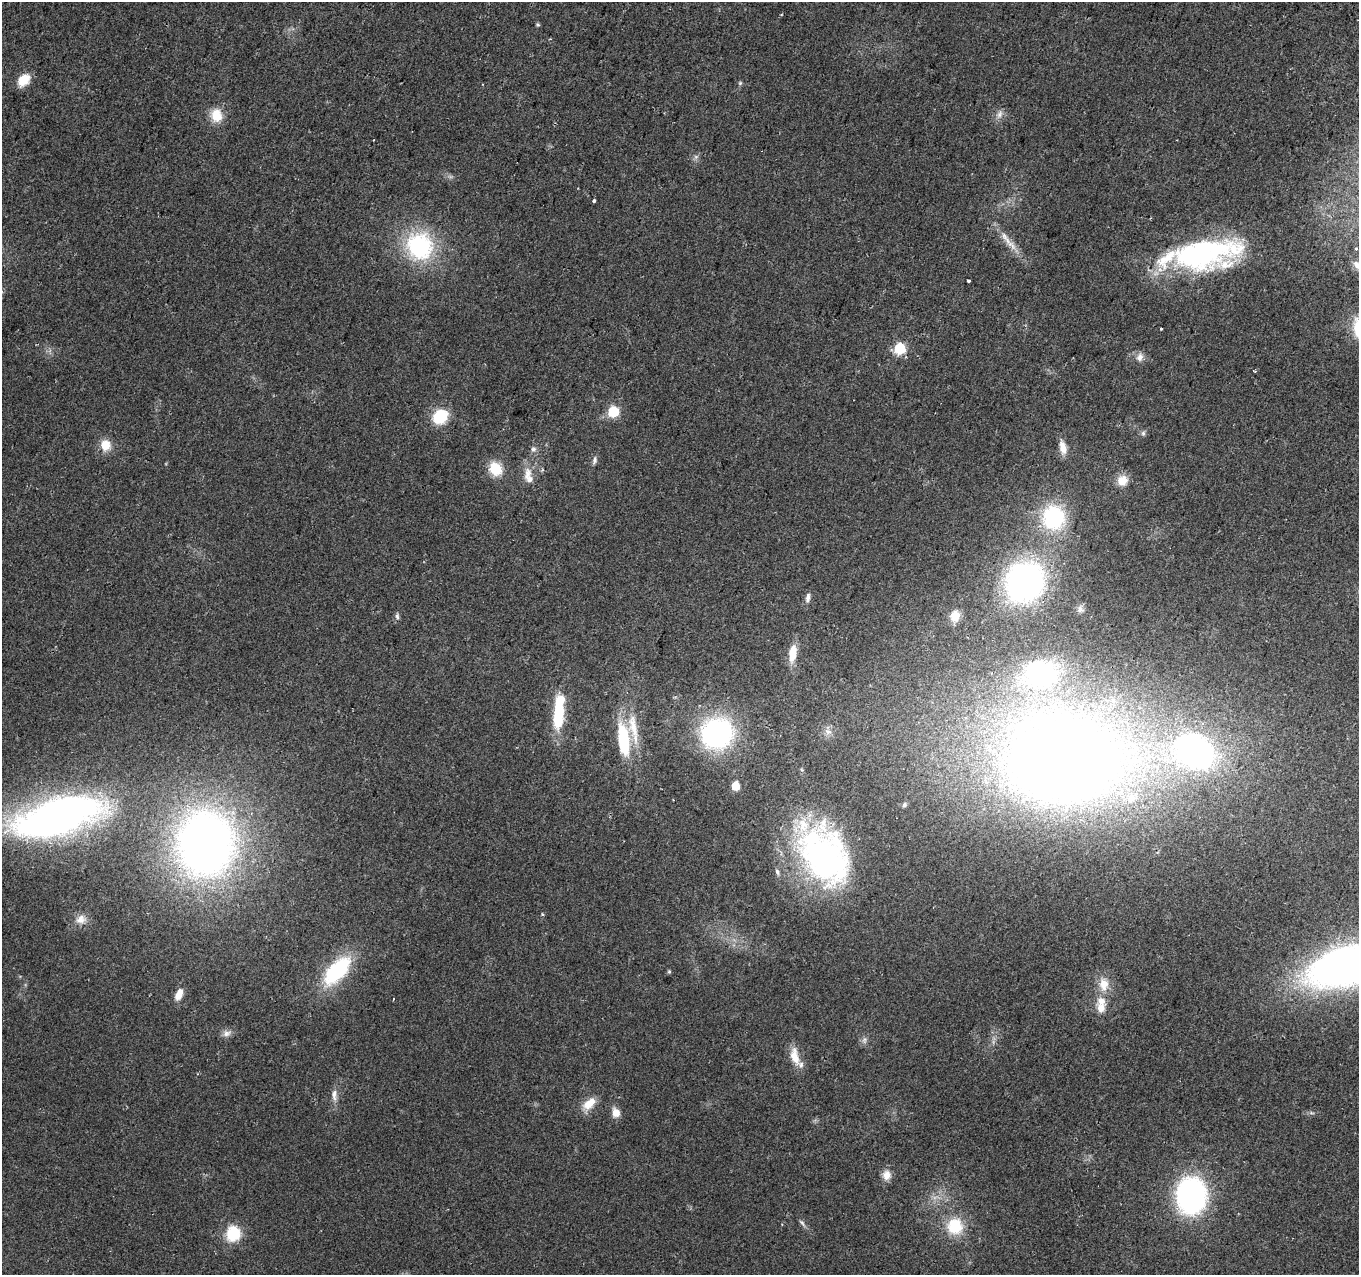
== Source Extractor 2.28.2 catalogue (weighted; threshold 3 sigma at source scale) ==
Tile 10 of 4 x 4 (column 2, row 3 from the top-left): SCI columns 1369-2725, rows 1520-2792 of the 5461 x 5648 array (HDU 1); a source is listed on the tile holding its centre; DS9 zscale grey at full resolution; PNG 1361 x 1277 px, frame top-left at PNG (2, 2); no overlay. Shown black and unused: <1% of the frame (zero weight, under 2 of 3 exposures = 2% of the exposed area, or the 3 px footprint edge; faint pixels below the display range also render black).
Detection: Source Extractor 2.28.2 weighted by HDU 2 'WHT'; one run over the whole footprint, this tile lists its part. Background 0.079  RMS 0.0097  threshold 0.0435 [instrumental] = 3 sigma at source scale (4.5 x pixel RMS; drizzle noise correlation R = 1.50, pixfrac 1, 0.0396/0.0396 arcsec/px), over >= 5 px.
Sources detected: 72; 3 inside a brighter object's white glare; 1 cosmic-ray / hot-pixel residue — not listed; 6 inside a brighter listed object's ellipse — not listed separately; the other 62 listed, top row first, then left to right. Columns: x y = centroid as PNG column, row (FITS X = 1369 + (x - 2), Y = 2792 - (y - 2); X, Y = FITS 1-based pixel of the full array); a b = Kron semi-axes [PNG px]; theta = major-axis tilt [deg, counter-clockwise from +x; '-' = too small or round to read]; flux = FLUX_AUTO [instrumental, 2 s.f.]
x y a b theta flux
538 25 5 5 - 1.2
24 80 16 11 43 14
740 83 5 5 - 1.3
1000 114 12 6 59 4.5
216 115 17 13 -84 17
594 201 3 3 - 7.5
1005 238 29 7 -55 12
420 246 34 31 -57 94
1356 249 4 3 - 2.3
1196 255 96 31 4 180
968 281 3 3 - 1.7
1161 329 3 3 - 3
900 349 6 6 - 78
1140 357 11 9 68 5.4
613 412 6 6 - 69
440 417 11 9 39 51
1143 433 6 6 - 2.1
105 445 14 13 - 12
1063 447 17 8 -77 8.5
533 449 8 6 2 2.6
594 460 11 6 75 2.9
495 469 16 14 -53 21
527 475 22 10 79 11
1122 480 13 12 - 11
1053 518 25 23 -84 84
1024 582 32 28 56 280
808 598 13 5 81 3.5
1080 609 8 7 - 3.1
397 616 8 5 -79 2.1
955 616 10 9 - 13
793 653 19 8 83 16
558 712 15 9 83 38
828 731 9 7 -40 4.5
717 733 27 24 22 180
623 740 40 14 -82 52
1066 760 135 97 -2 1300
735 786 5 5 - 32
904 804 5 4 - 2.3
57 817 79 30 16 540
205 843 54 47 87 690
824 855 65 42 -57 270
777 872 8 5 -71 2.5
542 914 4 3 - 1
81 919 15 12 18 8.2
1349 965 75 32 17 580
337 971 34 16 48 82
669 972 5 5 - 1.1
1104 984 18 13 -88 15
179 994 12 6 68 11
393 999 3 2 - 0.72
1101 1008 12 11 - 9.7
227 1033 13 7 18 4.8
864 1040 9 4 82 2.4
795 1056 26 11 -76 14
334 1095 18 6 -89 6
589 1103 19 10 41 13
616 1112 10 8 -74 9
886 1175 13 10 79 7.9
1191 1196 28 23 88 230
802 1223 11 5 -53 2.6
955 1226 20 19 - 33
233 1234 7 6 - 150
Isophote crosses this tile's border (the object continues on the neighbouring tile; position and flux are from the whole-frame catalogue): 2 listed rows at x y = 1196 255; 1349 965